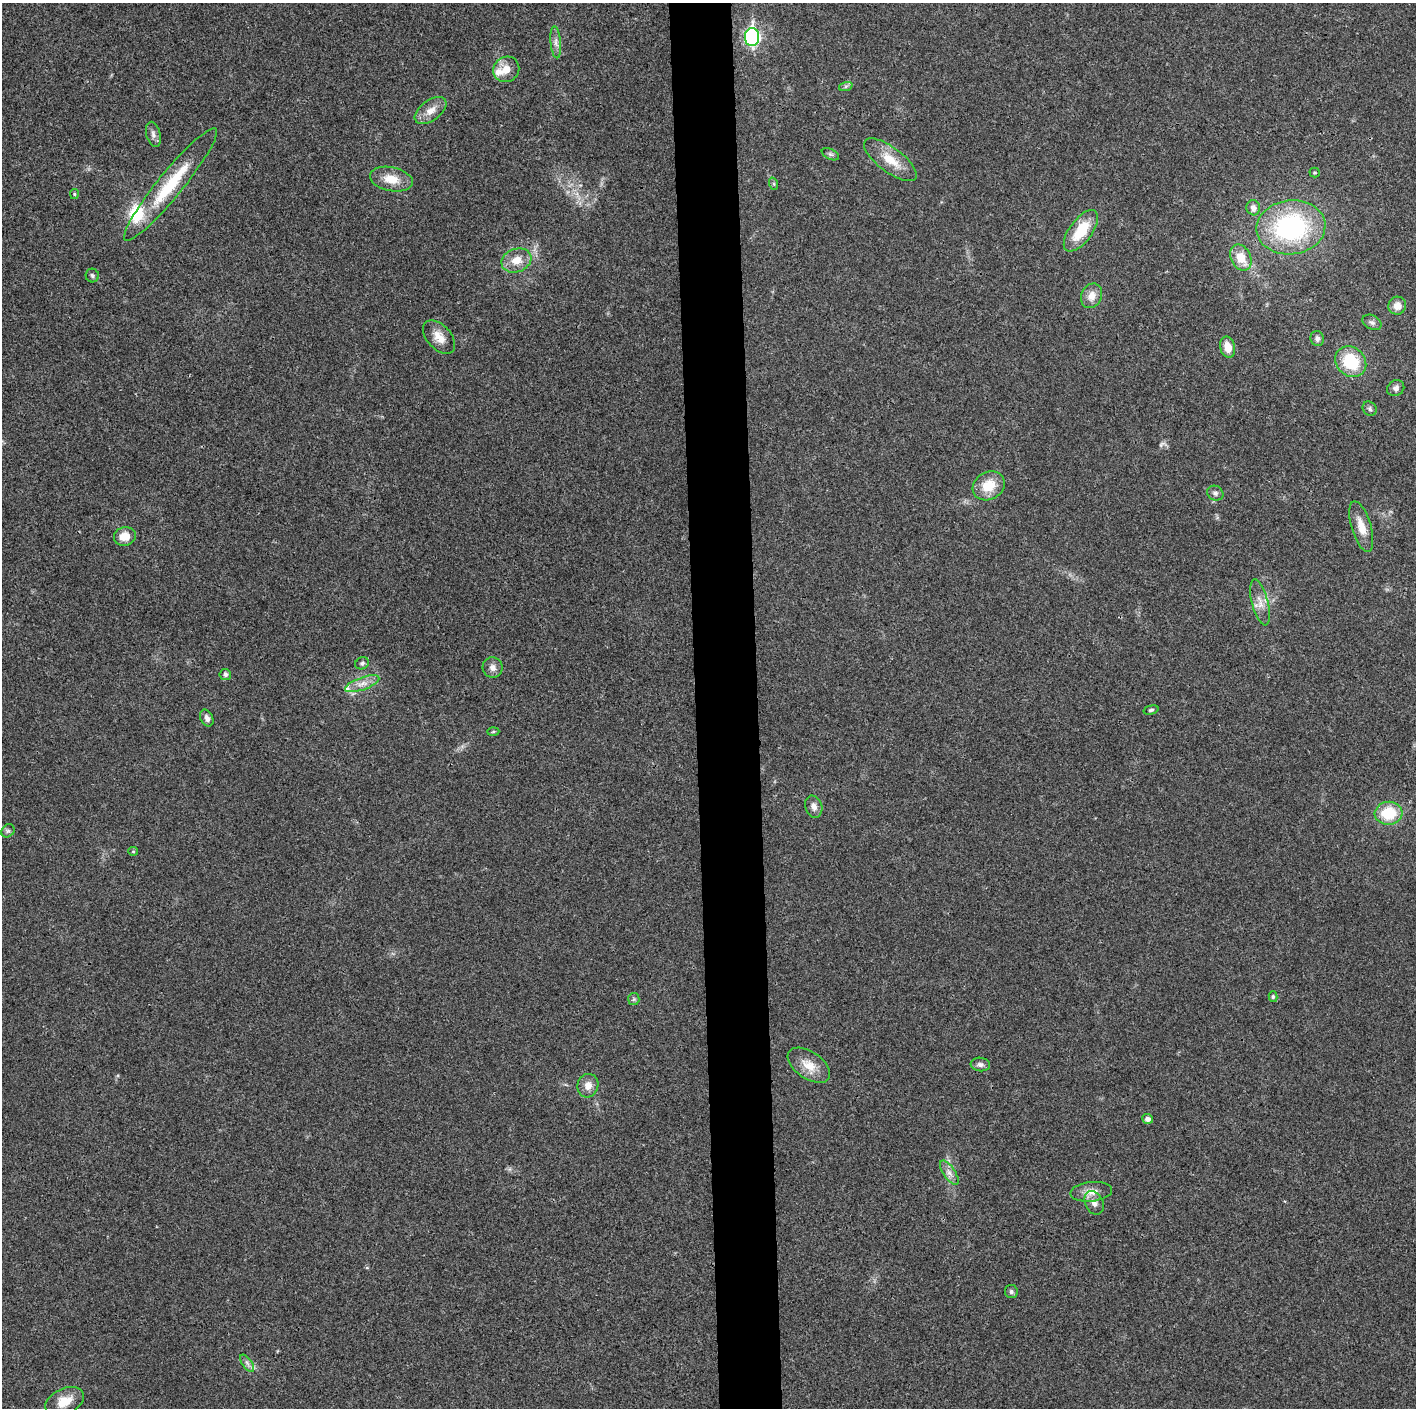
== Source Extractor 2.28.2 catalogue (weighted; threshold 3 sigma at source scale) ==
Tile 5 of 3 x 3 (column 2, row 2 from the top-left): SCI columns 1415-2828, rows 1414-2819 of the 4242 x 4227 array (HDU 1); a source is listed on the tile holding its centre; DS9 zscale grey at full resolution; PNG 1418 x 1410 px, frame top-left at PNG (2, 3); each listed source drawn as its Kron ellipse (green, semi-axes under 4 px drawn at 4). Shown black and unused: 4% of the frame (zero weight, under 3 of 4 exposures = <1% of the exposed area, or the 3 px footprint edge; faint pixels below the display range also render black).
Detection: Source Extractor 2.28.2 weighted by HDU 2 'WHT'; one run over the whole footprint, this tile lists its part. Background 0.0191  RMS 0.0039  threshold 0.0175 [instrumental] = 3 sigma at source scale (4.5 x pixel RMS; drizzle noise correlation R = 1.50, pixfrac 1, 0.05/0.05 arcsec/px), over >= 5 px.
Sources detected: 59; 3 inside a brighter listed object's ellipse — not listed separately; the other 56 listed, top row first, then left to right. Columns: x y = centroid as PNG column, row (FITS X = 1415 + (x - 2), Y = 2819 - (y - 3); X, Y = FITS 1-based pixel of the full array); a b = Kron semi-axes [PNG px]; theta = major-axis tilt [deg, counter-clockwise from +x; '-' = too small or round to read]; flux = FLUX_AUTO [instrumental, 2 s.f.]
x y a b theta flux
752 37 9 7 89 82
556 42 16 5 -85 2
506 69 13 12 - 4.7
846 86 7 4 19 0.74
431 111 18 10 36 4.1
153 134 13 7 -75 1.7
830 154 9 5 -26 0.82
890 160 32 12 -37 8.6
1314 172 5 5 - 0.53
391 179 22 12 -12 6.8
170 184 72 12 51 22
774 184 6 4 -72 0.53
74 194 5 4 - 0.46
1253 208 7 6 - 2.2
1291 227 34 27 7 59
1081 231 24 11 54 13
1241 258 14 10 -63 7
516 260 15 11 20 5.5
92 276 7 6 - 0.92
1092 296 13 10 65 3.7
1397 306 9 9 - 3.5
1372 322 10 7 -27 1.3
439 337 20 12 -47 4.7
1317 339 8 6 -74 1.3
1227 347 10 7 -75 5.2
1351 362 17 14 -44 16
1396 388 9 7 37 1.6
1370 409 7 6 - 0.94
989 486 17 13 30 8.8
1215 493 8 7 - 1.2
1361 527 26 9 -73 5.6
125 536 11 9 16 4.9
1260 602 24 8 -76 4.1
362 663 7 5 26 0.9
493 667 10 10 - 2.3
225 674 5 5 - 1.1
362 684 18 6 20 3.3
1151 710 7 4 16 0.73
207 718 9 6 -65 1.7
493 732 6 4 2 0.53
814 807 11 8 -72 2.2
1389 813 14 11 5 14
8 831 7 6 - 0.88
133 851 5 4 - 0.46
1273 997 5 4 - 0.69
634 999 6 5 - 0.69
980 1064 10 7 -7 1.4
809 1065 24 13 -35 6.5
588 1086 12 10 73 3.3
1147 1119 5 5 - 1.6
949 1173 14 6 -56 2.2
1091 1192 21 9 6 4.3
1094 1203 12 9 -64 2.6
1011 1292 7 6 - 0.91
247 1363 10 5 -55 1.2
64 1401 20 13 25 6.2